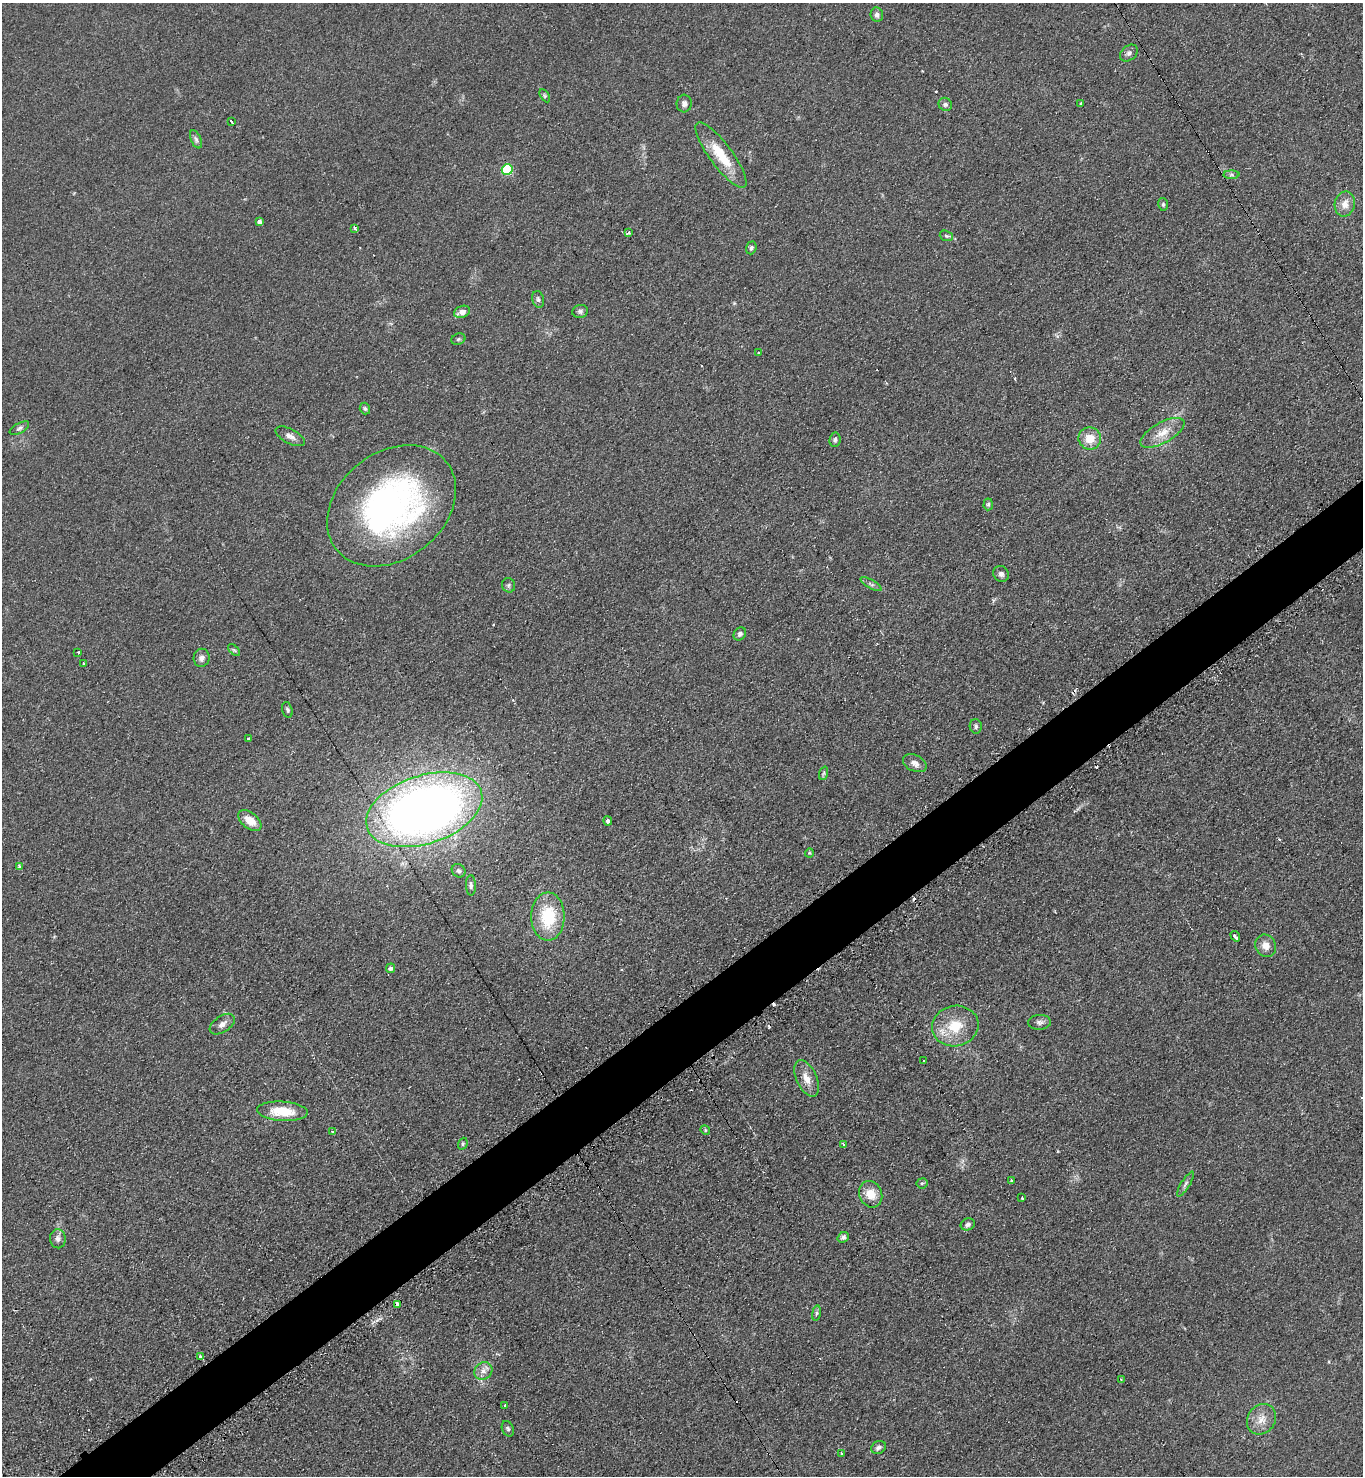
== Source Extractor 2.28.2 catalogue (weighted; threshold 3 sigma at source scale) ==
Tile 7 of 4 x 4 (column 3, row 2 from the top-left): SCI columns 2880-4240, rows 2967-4440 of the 5906 x 5921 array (HDU 1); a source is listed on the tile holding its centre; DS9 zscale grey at full resolution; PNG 1365 x 1478 px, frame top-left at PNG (2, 3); each listed source drawn as its Kron ellipse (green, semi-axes under 4 px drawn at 4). Shown black and unused: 4% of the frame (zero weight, under 2 of 3 exposures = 2% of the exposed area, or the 3 px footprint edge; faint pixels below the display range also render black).
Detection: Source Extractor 2.28.2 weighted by HDU 2 'WHT'; one run over the whole footprint, this tile lists its part. Background 0.1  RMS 0.012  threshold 0.0523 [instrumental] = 3 sigma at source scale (4.5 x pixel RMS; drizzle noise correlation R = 1.50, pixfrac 1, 0.05/0.05 arcsec/px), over >= 5 px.
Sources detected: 95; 12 cosmic-ray / hot-pixel residue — neither listed nor drawn; the other 83 listed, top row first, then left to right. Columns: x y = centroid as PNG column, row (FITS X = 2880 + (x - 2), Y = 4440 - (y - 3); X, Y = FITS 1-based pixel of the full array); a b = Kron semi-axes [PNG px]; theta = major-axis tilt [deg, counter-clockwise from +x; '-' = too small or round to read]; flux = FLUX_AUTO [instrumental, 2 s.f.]
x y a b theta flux
877 15 7 6 - 4
1129 53 10 7 41 3.7
545 96 7 4 -59 1.9
684 103 9 7 86 4
945 104 7 6 - 3.1
1081 104 3 3 - 1.5
231 122 4 2 - 3.3
196 139 10 5 -65 2.9
721 155 40 11 -53 37
507 169 5 5 - 68
1231 175 8 4 0 2.1
1163 204 6 5 - 2
1345 204 12 10 77 11
259 221 4 4 - 3.8
355 228 4 3 - 7.1
628 232 3 3 - 6.3
946 236 7 5 -21 1.9
751 248 6 5 - 2.7
538 299 8 6 -75 2.9
580 311 8 6 12 3
462 312 8 5 21 8.3
458 339 7 5 21 2.1
758 352 3 3 - 4.4
365 409 6 5 - 2.1
19 428 11 5 29 2.8
1162 433 24 10 29 17
290 436 16 7 -27 6.8
1090 438 11 11 - 19
835 440 7 5 84 2.5
988 504 6 4 87 2
392 506 70 53 38 360
1001 574 8 7 - 4
871 584 12 4 -30 2.9
509 585 7 6 - 2.6
740 634 7 5 50 3.1
234 650 7 4 -44 1.8
78 652 3 3 - 2.5
202 658 9 8 - 5.1
84 663 3 3 - 2.5
287 710 8 5 -74 2.3
976 726 7 6 - 2.6
248 738 3 3 - 1.6
915 763 12 8 -26 6.4
824 773 7 4 71 1.9
424 810 60 34 18 990
250 820 13 8 -40 16
608 821 4 4 - 3
809 853 4 4 - 1.2
19 866 3 3 - 2.7
459 871 7 6 - 2.4
471 885 10 5 -89 2.8
548 916 24 16 90 53
1235 936 5 3 - 9.5
1266 946 11 10 - 9.4
390 968 5 4 - 3.1
1039 1022 11 7 3 4.3
222 1024 14 8 34 6.4
955 1026 23 20 13 34
924 1061 3 2 - 0.92
807 1078 19 10 -65 12
282 1111 25 9 -4 31
705 1130 5 4 - 1.2
332 1131 3 3 - 1.1
463 1144 6 4 70 1.7
843 1144 3 2 - 1.8
1012 1180 3 3 - 3.6
922 1183 6 5 - 1.9
1185 1184 14 4 59 3.4
871 1194 13 11 -67 16
1022 1198 3 2 - 1.1
968 1224 7 6 - 3.4
843 1237 6 5 - 3
58 1239 9 7 -87 4.9
397 1305 4 3 - 4.6
816 1313 8 4 81 1.9
201 1357 4 3 - 7.7
483 1371 9 8 - 6.7
1121 1380 4 3 - 1.2
505 1405 3 2 - 1.4
1261 1419 16 13 53 13
508 1429 8 5 -67 2.5
879 1447 8 6 27 3
842 1453 3 3 - 2.2